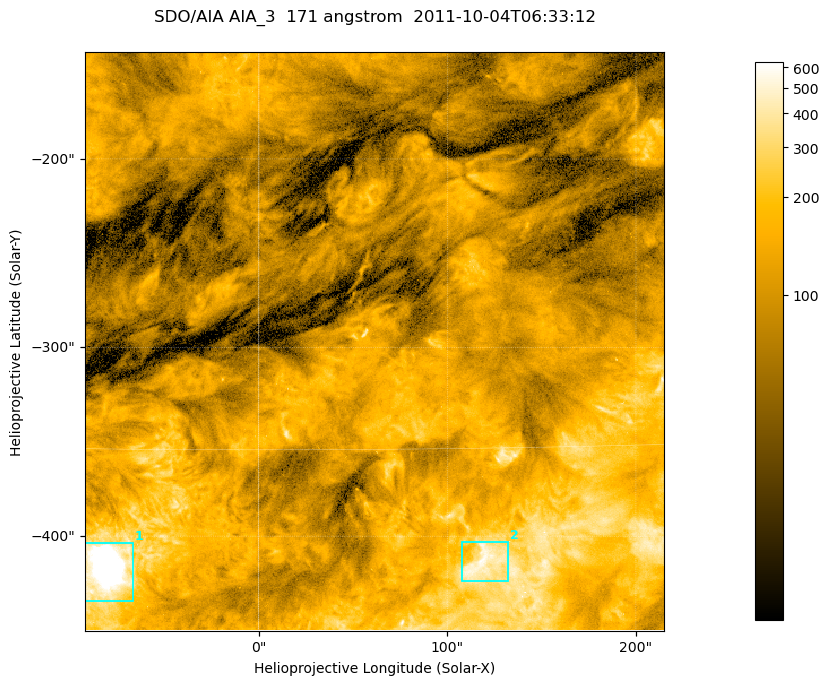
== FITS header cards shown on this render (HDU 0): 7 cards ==
TELESCOP= 'SDO/AIA '
INSTRUME= 'AIA_3   '
WAVELNTH=                  171
WAVEUNIT= 'angstrom'
DATE-OBS= '2011-10-04T06:33:12.34'
CTYPE1  = 'HPLN-TAN'
CTYPE2  = 'HPLT-TAN'

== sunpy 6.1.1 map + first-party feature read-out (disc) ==
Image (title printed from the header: SDO/AIA AIA_3  171 angstrom  2011-10-04T06:33:12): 512 x 512 px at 0.599 arcsec/px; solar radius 959 arcsec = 1600 px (partial field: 3.3% of the solar disc is inside the frame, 100% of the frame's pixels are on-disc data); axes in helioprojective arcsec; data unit not stated in the header (colour bar unlabelled)
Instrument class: DISC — disc imager (sunpy class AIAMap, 171 A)
Bright regions (active regions / flare kernels): reference = the on-disc median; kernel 5 px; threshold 5 sigma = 289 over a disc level ~105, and >= 1.15x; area >= 262 px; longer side >= 6 px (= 3.6 arcsec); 2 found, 2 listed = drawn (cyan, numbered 1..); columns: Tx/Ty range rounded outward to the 2 arcsec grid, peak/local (2 s.f.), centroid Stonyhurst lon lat
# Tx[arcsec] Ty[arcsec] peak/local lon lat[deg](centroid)
1 -92..-66 -436..-404 20 -5 -19
2 108..134 -424..-402 5.3 +8 -19